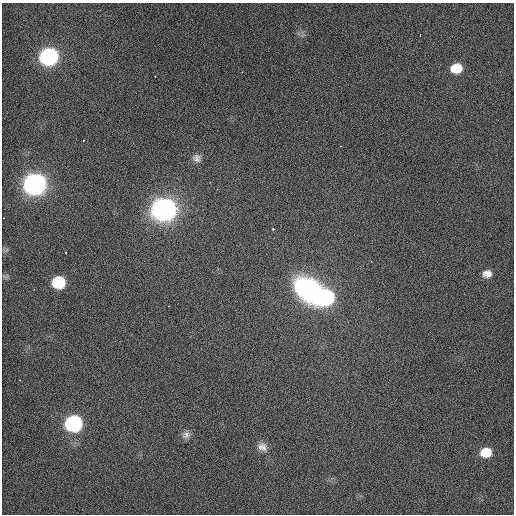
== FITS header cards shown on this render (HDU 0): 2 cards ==
NAXIS1  =                  512 / Axis length
NAXIS2  =                  512 / Axis length

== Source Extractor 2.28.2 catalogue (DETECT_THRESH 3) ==
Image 512 x 512 px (HDU 0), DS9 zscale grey, 1 PNG px = 1 image px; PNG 516 x 516 px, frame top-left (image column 1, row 512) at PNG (2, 3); no overlay
Background 448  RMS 2.2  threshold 6.66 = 3 sigma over >= 5 px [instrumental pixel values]
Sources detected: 20; all 20 listed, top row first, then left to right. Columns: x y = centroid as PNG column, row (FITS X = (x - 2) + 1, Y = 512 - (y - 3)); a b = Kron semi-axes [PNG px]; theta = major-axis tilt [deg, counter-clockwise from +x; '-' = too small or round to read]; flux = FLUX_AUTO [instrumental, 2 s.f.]
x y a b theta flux
420 35 3 2 - 320
48 57 12 11 - 34000
456 68 12 10 9 3200
242 72 3 2 - 110
155 76 3 3 - 150
83 140 3 2 - 110
197 158 13 11 -18 910
34 184 12 11 - 87000
164 210 12 11 - 120000
273 229 3 3 - 230
65 252 3 2 - 99
487 274 13 10 3 1200
58 282 12 11 - 7800
309 290 29 22 -41 19000
326 297 14 12 20 19000
168 306 2 2 - 76
73 424 11 10 - 30000
186 435 13 11 39 1000
262 447 17 14 -27 1900
486 452 12 11 - 3200